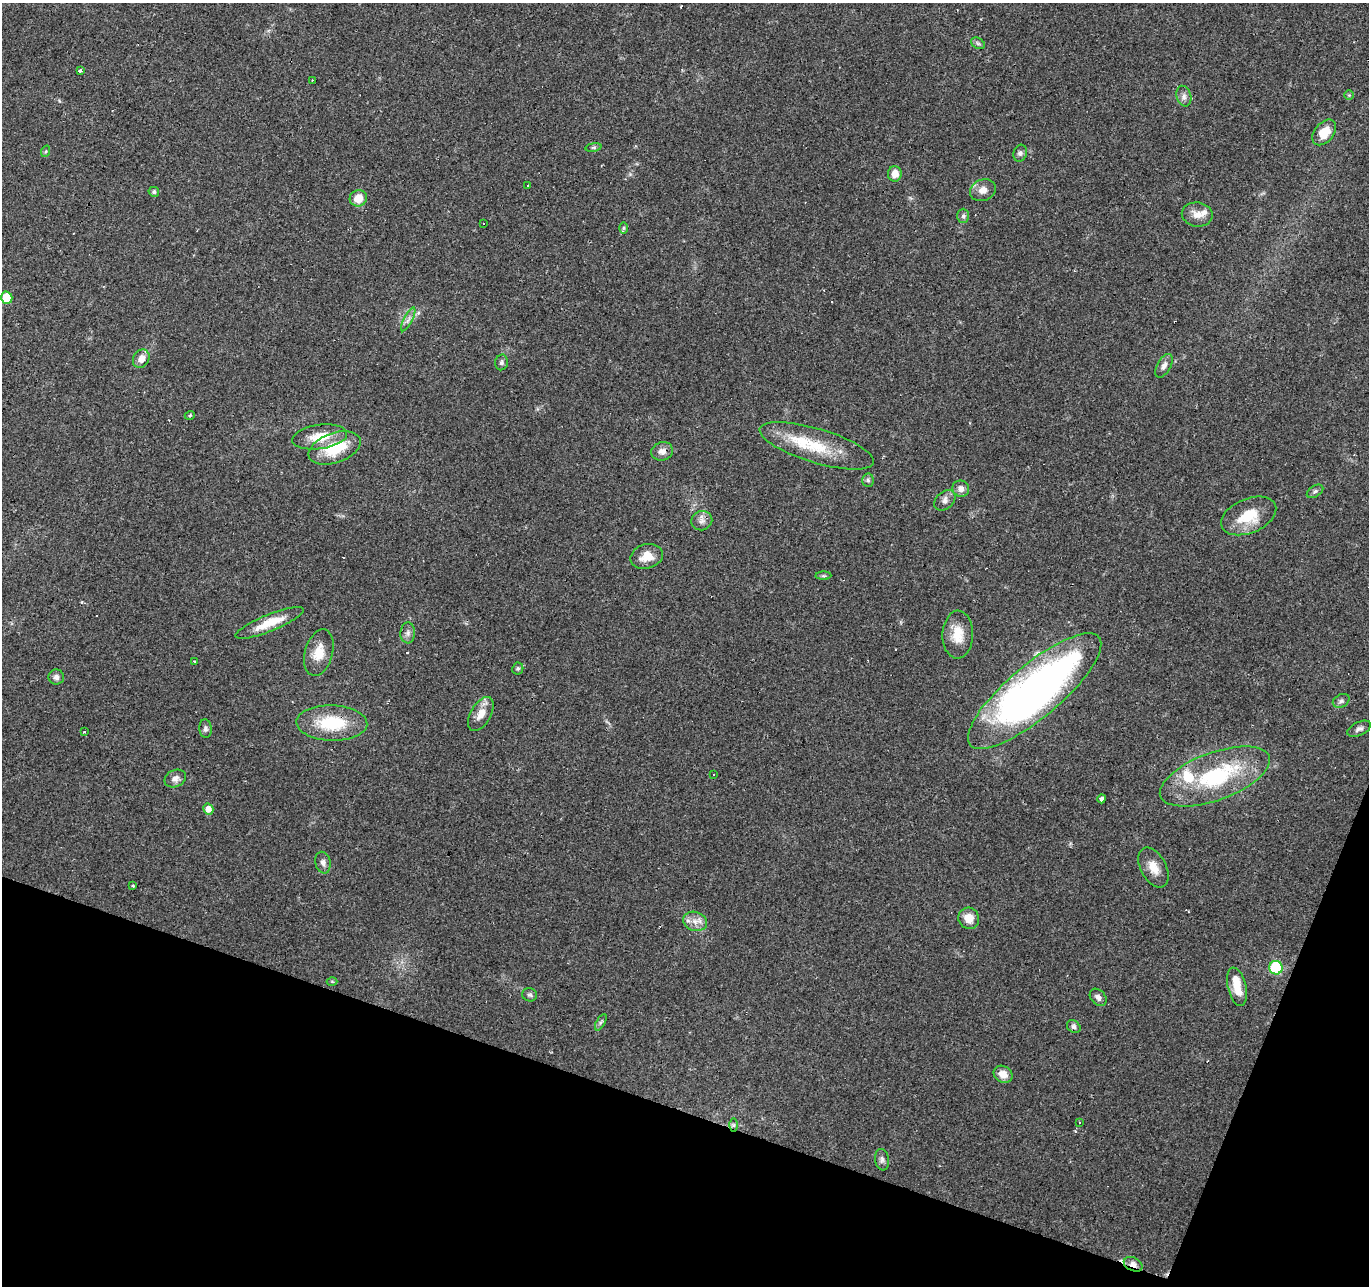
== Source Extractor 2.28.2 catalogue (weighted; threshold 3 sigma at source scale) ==
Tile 15 of 4 x 4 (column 3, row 4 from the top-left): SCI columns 2737-4103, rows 208-1491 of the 5474 x 5616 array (HDU 1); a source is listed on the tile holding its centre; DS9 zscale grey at full resolution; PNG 1371 x 1288 px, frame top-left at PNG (2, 3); each listed source drawn as its Kron ellipse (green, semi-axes under 4 px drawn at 4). Shown black and unused: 17% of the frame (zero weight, under 2 of 3 exposures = <1% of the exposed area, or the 3 px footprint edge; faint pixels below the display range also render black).
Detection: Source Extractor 2.28.2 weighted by HDU 2 'WHT'; one run over the whole footprint, this tile lists its part. Background 0.066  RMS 0.0056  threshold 0.025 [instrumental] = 3 sigma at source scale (4.5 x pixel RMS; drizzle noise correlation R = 1.50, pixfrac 1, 0.0396/0.0396 arcsec/px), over >= 5 px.
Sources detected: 82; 6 cosmic-ray / hot-pixel residue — neither listed nor drawn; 4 inside a brighter listed object's ellipse — not listed separately; the other 72 listed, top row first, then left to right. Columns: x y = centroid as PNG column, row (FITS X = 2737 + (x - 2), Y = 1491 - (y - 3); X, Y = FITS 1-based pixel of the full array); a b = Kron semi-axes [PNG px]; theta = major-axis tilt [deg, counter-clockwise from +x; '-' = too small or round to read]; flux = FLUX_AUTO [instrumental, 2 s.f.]
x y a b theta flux
978 43 7 5 -31 1.2
80 71 4 3 - 2.2
312 80 2 2 - 0.4
1349 95 5 5 - 0.72
1184 96 10 7 -72 2.6
1324 132 15 9 50 11
593 147 8 4 8 0.96
46 151 6 4 71 0.8
1020 153 8 6 71 1.7
895 174 7 7 - 5.2
528 185 3 3 - 3.2
983 190 13 10 24 4.3
154 192 5 4 - 1.3
358 198 9 8 - 7.1
1197 214 15 12 -9 6
963 216 7 6 - 1.3
483 224 3 3 - 1.1
623 228 6 4 89 0.85
7 298 6 6 - 13
408 319 13 4 62 2.1
141 359 9 8 - 4.6
502 362 8 6 77 1.6
1164 366 13 7 60 2.7
190 415 5 3 - 0.67
320 437 28 12 8 12
817 446 59 17 -17 29
335 448 27 15 19 22
662 451 11 9 15 3.5
868 480 7 6 - 1.3
961 489 8 8 - 3.2
1315 491 9 5 32 1.6
945 500 12 8 43 2.8
1249 516 29 17 23 18
702 521 10 9 - 2.9
647 556 16 12 16 7.7
823 576 8 4 0 0.92
270 623 36 8 22 12
408 633 10 7 89 2.2
958 635 24 15 88 11
319 653 24 14 74 9.4
194 661 3 2 - 0.72
518 669 6 5 - 0.91
56 677 7 7 - 2.3
1035 691 84 26 40 320
1341 701 9 6 28 1.6
481 714 19 10 60 6.3
332 723 35 17 -2 28
205 729 9 6 -84 1.7
1359 729 13 6 25 2.2
85 732 3 3 - 1.7
713 775 3 3 - 1.2
1215 776 58 24 20 56
175 779 11 8 24 3.1
1102 799 4 3 - 14
208 809 5 5 - 4.3
323 863 11 7 -79 2.4
1154 868 22 12 -61 7.6
133 886 4 2 - 0.51
969 918 11 10 - 6.7
695 921 12 9 -16 4.8
1276 968 7 6 - 44
332 981 5 3 - 0.6
1237 987 19 9 -76 10
530 995 7 6 - 1.2
1098 997 10 7 -48 2.4
601 1022 9 4 60 1.1
1074 1027 7 6 - 1.8
1003 1074 10 8 -33 5.9
1079 1123 3 2 - 0.61
734 1125 6 4 89 1.1
882 1160 11 7 -82 2
1133 1264 10 6 -27 3.2
Overlapping masked pixels (flux is a lower limit): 3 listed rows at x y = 1035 691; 332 723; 1133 1264